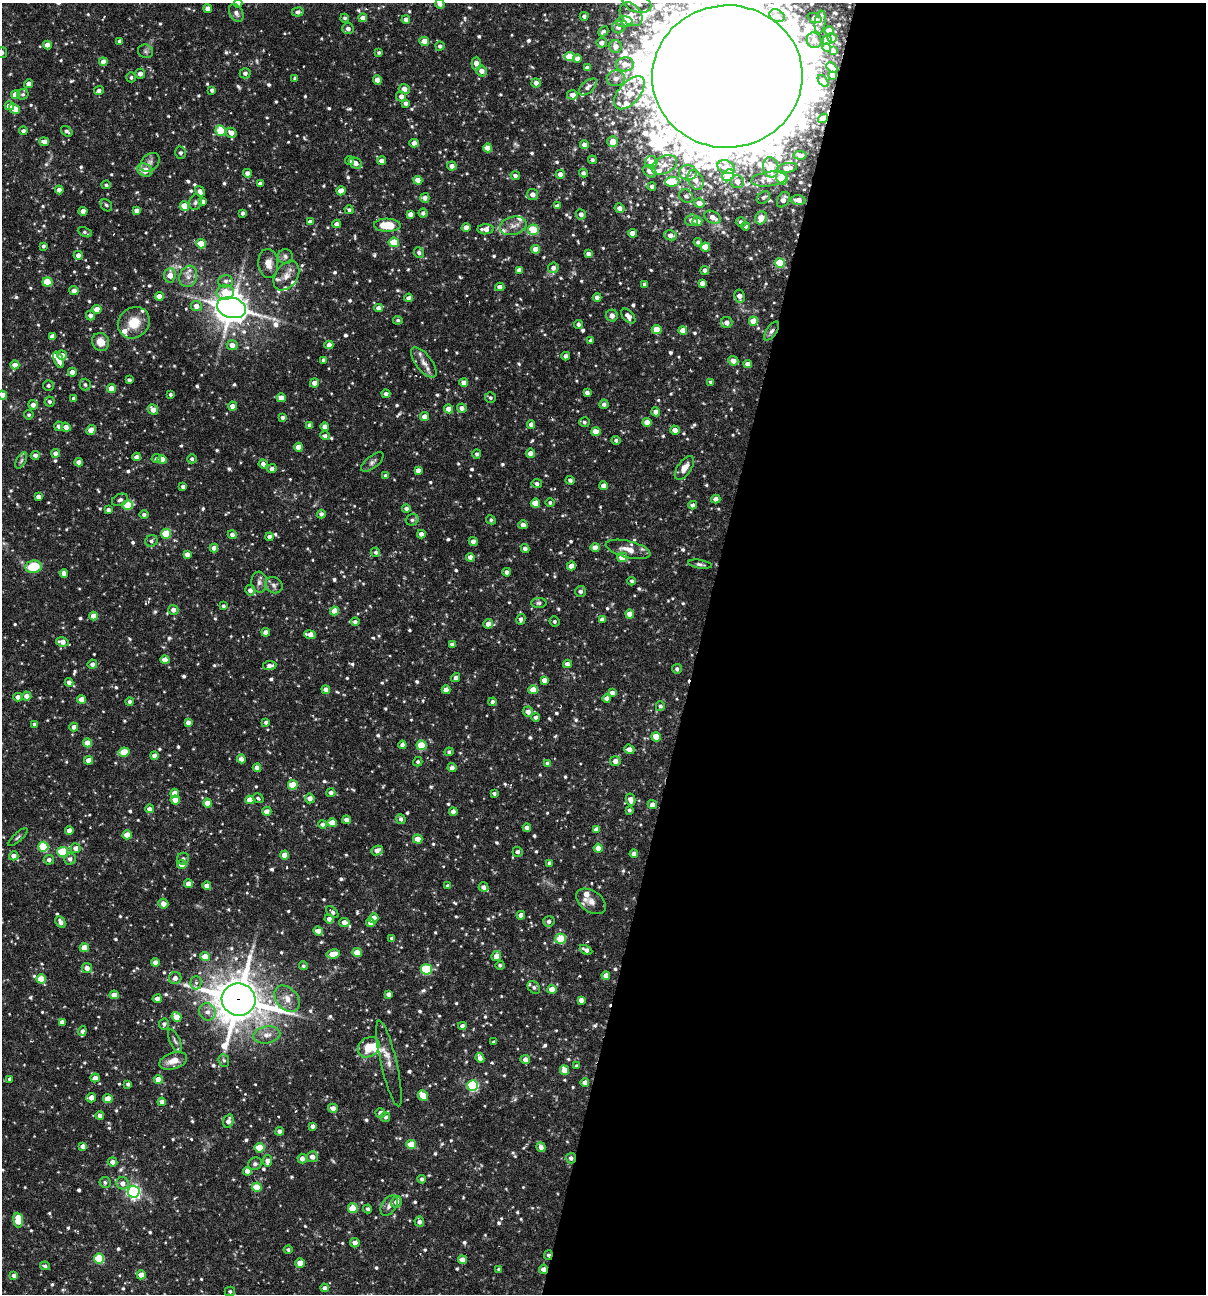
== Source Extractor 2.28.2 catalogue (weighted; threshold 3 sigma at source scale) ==
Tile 12 of 4 x 4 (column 4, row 3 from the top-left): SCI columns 3861-5064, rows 1293-2584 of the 5187 x 5168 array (HDU 1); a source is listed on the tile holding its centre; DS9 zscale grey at full resolution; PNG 1208 x 1296 px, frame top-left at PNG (2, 3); each listed source drawn as its Kron ellipse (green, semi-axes under 4 px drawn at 4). Shown black and unused: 42% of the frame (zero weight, under 3 of 6 exposures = <1% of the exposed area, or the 3 px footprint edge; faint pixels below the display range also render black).
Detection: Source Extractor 2.28.2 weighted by HDU 2 'WHT'; one run over the whole footprint, this tile lists its part. Background 0.0752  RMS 0.0048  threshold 0.0198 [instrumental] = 3 sigma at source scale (4.09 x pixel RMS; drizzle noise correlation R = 1.36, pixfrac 0.8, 0.05/0.05 arcsec/px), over >= 5 px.
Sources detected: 891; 2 cosmic-ray / hot-pixel residue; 1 long thin detection or spike segment (spike, bleed or trail) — neither listed nor drawn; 26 inside a brighter listed object's ellipse — not listed separately; of the other 862, all 500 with FLUX_AUTO >= 0.941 (the completeness limit of this list) listed and drawn (362 fainter detections not listed), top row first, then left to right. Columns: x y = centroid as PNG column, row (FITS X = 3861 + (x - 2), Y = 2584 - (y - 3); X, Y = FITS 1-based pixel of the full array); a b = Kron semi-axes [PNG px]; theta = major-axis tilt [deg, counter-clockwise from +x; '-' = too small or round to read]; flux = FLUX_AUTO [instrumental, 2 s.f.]
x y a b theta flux
238 3 4 4 - 1.3
637 3 15 9 -19 5.8
440 4 5 4 - 2.1
208 9 4 4 - 2.7
298 12 5 4 - 1.7
236 13 10 6 -61 2.1
631 14 13 9 -50 5.8
584 16 4 4 - 1.5
777 16 8 6 -28 1.6
345 18 4 4 - 0.97
363 18 4 4 - 3
814 18 7 5 -21 1
406 20 4 4 - 2.6
624 22 8 5 3 3.8
820 22 11 5 81 1.8
618 27 6 6 - 2.4
348 29 6 5 - 2.1
829 30 5 4 - 2.5
603 31 6 4 42 1.4
832 38 5 4 - 2.1
814 40 8 7 - 1.7
827 40 4 4 - 2.7
120 41 4 4 - 1.6
424 41 5 4 - 3.8
602 43 5 5 - 2.5
47 45 4 4 - 4.2
440 46 4 4 - 1.3
616 46 6 6 - 3.3
827 47 4 4 - 2.3
146 51 8 7 - 1.2
833 51 4 3 - 1.3
379 52 4 4 - 0.95
2 53 5 5 - 1
570 57 5 4 - 15
577 58 4 4 - 2.3
103 62 4 4 - 2.9
476 64 7 4 89 4.2
625 64 9 7 1 4.6
832 67 6 3 -45 1.9
587 68 4 4 - 1.7
482 71 6 5 - 3
245 73 5 5 - 1.6
140 74 5 5 - 2.4
832 75 4 3 - 1.6
131 77 5 5 - 1
727 77 75 71 3 15000
295 78 3 3 - 1.1
616 78 9 8 - 2.2
377 80 5 4 - 3.4
823 81 7 3 -52 1.8
536 83 4 4 - 2.6
28 84 4 4 - 2.3
588 87 11 6 41 2
404 89 5 5 - 2.9
212 90 4 4 - 1.4
99 91 5 4 - 1.8
629 93 20 10 48 8.5
23 94 6 5 - 1.1
16 95 4 4 - 7.3
572 95 5 5 - 2.8
401 96 5 5 - 2.3
406 103 4 4 - 1.6
9 106 5 4 - 4.9
15 109 5 4 - 6
823 118 5 4 - 4.6
23 131 4 4 - 1.5
67 131 6 4 -36 1.2
220 131 5 5 - 15
231 133 5 5 - 3.5
613 141 5 5 - 5.4
44 142 5 4 - 3.5
414 143 4 4 - 2.9
584 145 4 4 - 2.5
488 148 4 4 - 5.7
180 153 6 5 - 1.3
800 155 6 3 -5 0.96
592 160 4 4 - 0.96
349 161 4 4 - 1.2
382 161 4 4 - 2.5
150 162 11 8 41 2.1
651 162 6 6 - 4.2
355 163 6 5 - 3.3
664 165 14 8 26 4.3
452 166 4 4 - 2.6
726 167 9 6 -22 4.7
771 167 10 7 -78 6.7
787 168 10 5 11 3.1
145 170 8 6 -24 6.1
650 171 7 5 -39 3.4
247 173 4 4 - 2.5
583 173 4 4 - 1.6
688 173 9 8 - 2.5
560 174 4 4 - 2.7
515 175 4 4 - 1.5
728 175 6 5 - 17
782 178 7 5 -63 10
769 179 18 7 7 4.3
418 180 4 4 - 4.2
696 180 10 7 -63 5
672 182 7 5 2 17
737 182 6 6 - 3.2
260 183 4 3 - 1.7
106 185 4 4 - 0.94
652 186 4 4 - 1.5
59 190 4 4 - 2.9
200 191 5 4 - 2.3
341 191 4 4 - 6.5
533 194 5 5 - 3.2
686 196 7 6 - 1.5
763 197 7 5 35 1.1
425 198 5 4 - 2.4
783 200 8 5 60 3
798 200 7 5 -4 3.7
203 201 4 4 - 1.7
195 202 8 6 72 1.3
699 203 5 5 - 3.6
106 205 6 5 - 1
184 206 5 4 - 8.8
557 206 4 4 - 2.2
620 208 5 5 - 2.7
137 210 4 4 - 2.4
349 210 4 4 - 1.2
83 211 4 4 - 4.3
243 213 4 3 - 1.4
423 213 4 4 - 1.4
410 214 4 4 - 3
581 214 5 5 - 2.2
713 217 9 5 -27 3.8
761 218 6 5 - 6.2
692 220 6 5 - 3.2
697 221 5 4 - 4.3
310 222 4 4 - 2.4
741 222 5 5 - 1.5
337 224 4 4 - 2.3
387 225 13 6 -1 12
513 226 13 9 13 3.7
746 226 4 4 - 1.1
466 227 4 4 - 3.6
485 229 8 5 4 3.6
533 230 5 5 - 17
85 232 7 4 -26 0.98
632 233 4 4 - 3.8
670 235 6 5 - 2.6
394 242 5 5 - 10
698 242 4 4 - 1.2
201 244 5 4 - 13
43 246 3 3 - 1
705 247 5 4 - 10
536 249 4 4 - 5.4
419 253 5 5 - 1.5
588 254 4 4 - 1.9
78 255 4 4 - 2.5
285 256 7 7 - 1.5
268 263 14 10 -86 4.7
780 263 5 5 - 18
553 268 5 5 - 2.5
519 270 4 4 - 2.5
705 270 4 4 - 1.8
170 275 7 5 86 4.4
188 276 11 8 71 2.9
286 276 16 11 54 4.5
225 281 7 6 - 1.7
47 282 5 4 - 13
702 283 4 4 - 2.5
644 284 4 3 - 1.2
500 287 4 4 - 2.5
74 291 4 4 - 2.5
225 292 8 7 - 11
159 296 4 4 - 4.6
740 296 6 5 - 3
597 297 4 4 - 2.4
409 298 4 4 - 1.9
196 306 5 5 - 3.1
231 308 15 10 -16 790
379 308 4 4 - 2.7
97 309 4 4 - 6.1
90 316 5 4 - 2.1
612 316 6 6 - 2.5
628 316 9 5 -48 2.5
398 320 5 4 - 1
753 321 4 4 - 8.2
727 322 6 5 - 2.8
134 323 17 15 40 9.7
578 325 4 4 - 1.5
657 329 5 4 - 8.3
683 330 4 4 - 4.7
772 331 11 5 55 1.7
52 336 4 4 - 2.6
591 341 4 4 - 2.1
101 342 9 8 - 5.4
232 345 5 5 - 3.3
329 345 4 4 - 2.8
62 355 5 4 - 3.1
566 356 4 4 - 2.7
59 360 8 4 -69 4.5
323 360 4 3 - 1.4
733 361 5 4 - 3.3
424 363 18 8 -52 4
748 364 4 4 - 3
15 365 4 4 - 4.1
72 372 4 4 - 3
129 380 4 4 - 1.3
464 382 4 4 - 3.4
711 382 4 4 - 1.6
315 383 4 4 - 4.1
48 385 5 5 - 1.2
85 385 6 5 - 1
111 389 4 4 - 6
587 393 4 4 - 2
170 394 3 3 - 0.99
386 394 4 4 - 1.7
2 395 4 4 - 5.1
74 398 4 4 - 2.4
281 398 4 4 - 5
490 398 5 5 - 1
50 401 5 5 - 1.1
604 404 4 4 - 1.6
33 405 5 5 - 2.6
233 406 4 4 - 3.2
462 408 4 4 - 2.3
153 409 5 4 - 3.6
449 409 4 4 - 4.2
656 412 4 4 - 3.2
29 415 5 5 - 1
282 417 4 4 - 1.3
425 417 4 4 - 3.9
584 422 5 5 - 1.1
647 422 4 4 - 5
531 424 4 4 - 2.5
310 425 4 4 - 2.5
59 426 5 4 - 1.5
66 427 5 4 - 2.7
325 427 4 4 - 2.9
91 430 5 4 - 6.5
675 430 5 4 - 3.2
596 432 4 4 - 7.6
325 436 5 4 - 1.5
616 440 4 4 - 1.2
299 447 4 4 - 6.2
56 453 4 4 - 2.3
530 453 4 4 - 2.7
477 454 5 4 - 1.2
35 455 4 4 - 1.7
136 457 4 4 - 2.4
156 459 5 4 - 1.1
192 459 5 4 - 1.3
162 460 4 4 - 7.1
21 461 9 4 63 1.1
79 462 4 4 - 2.6
372 462 13 6 38 1.6
263 464 4 4 - 2
684 468 14 7 55 4.2
272 469 5 4 - 1.7
418 470 4 4 - 2.2
386 476 4 4 - 2.4
570 480 4 4 - 1.4
537 484 5 4 - 1.4
604 486 4 4 - 3.2
183 487 4 4 - 1.2
38 497 4 4 - 2.2
716 499 4 4 - 2.9
120 500 8 5 25 1.6
535 503 4 4 - 9.1
550 503 4 4 - 0.97
128 505 5 4 - 16
693 505 4 4 - 1.9
406 508 4 4 - 1.5
108 510 4 4 - 1.6
144 514 5 4 - 1.3
321 514 4 4 - 1.5
412 520 6 5 - 1.3
491 520 5 4 - 0.95
523 525 4 4 - 2.8
166 534 5 5 - 20
421 534 4 4 - 2.1
232 535 4 4 - 2
270 537 4 4 - 2.1
151 541 6 5 - 1.3
473 542 5 4 - 2.5
214 548 4 4 - 2.9
595 548 4 4 - 5.1
525 549 4 4 - 1.8
628 549 23 8 -13 6
376 552 5 4 - 1.2
187 554 4 4 - 2.8
470 557 4 4 - 2.5
622 557 5 4 - 6.5
700 564 12 4 -9 1.3
571 566 4 4 - 4.2
33 567 8 6 8 15
507 572 4 4 - 1.7
64 573 4 4 - 2.2
632 581 4 4 - 1.1
259 582 10 8 -85 2.1
274 585 9 7 -31 1.9
250 590 5 5 - 1.9
580 591 5 5 - 1.4
539 603 7 5 0 0.98
223 606 4 4 - 1.1
173 610 5 5 - 2.5
335 611 4 4 - 7.4
630 614 4 4 - 5.6
93 616 4 4 - 4.5
521 619 5 4 - 1.8
602 620 4 4 - 2.4
555 621 5 5 - 1
355 622 4 3 - 1.5
488 624 5 4 - 3.2
266 632 4 4 - 2.5
310 635 6 4 -8 4.3
62 642 6 4 -11 3.2
452 644 4 4 - 2.1
165 660 4 4 - 4.8
92 664 5 4 - 1.9
567 664 4 4 - 2.6
270 666 7 4 8 2.1
677 669 5 5 - 1.2
456 678 5 4 - 1.5
544 680 4 4 - 3.1
69 682 4 4 - 1.8
326 690 4 4 - 2.9
446 690 4 4 - 3.4
533 690 5 4 - 7.7
612 693 4 4 - 2.6
26 696 5 4 - 2.7
18 697 4 4 - 2.6
607 698 4 4 - 2.2
82 700 4 4 - 6.3
130 702 4 4 - 1.3
492 702 4 4 - 1.4
660 706 5 4 - 1.2
528 712 5 5 - 2.8
536 717 4 4 - 1.6
266 722 4 4 - 1.1
188 723 4 4 - 2.5
34 724 4 4 - 1.4
74 727 4 4 - 2.5
656 737 5 4 - 9.2
87 743 4 4 - 7.6
402 745 4 4 - 2
422 745 5 5 - 17
629 749 5 4 - 3
124 752 5 4 - 11
449 752 4 4 - 1.2
154 755 4 4 - 2.3
241 759 4 4 - 3.2
88 760 4 4 - 3.1
615 761 5 5 - 2.5
418 762 5 4 - 1
548 764 4 4 - 2.3
257 768 4 4 - 2.7
452 768 4 4 - 2.6
293 785 5 4 - 13
175 793 4 4 - 4.6
331 793 4 4 - 1.9
494 793 4 3 - 1.2
258 798 6 4 -33 1
310 798 5 5 - 3.3
630 799 6 5 - 3.1
175 800 5 4 - 5.4
250 800 4 4 - 4.7
207 803 4 4 - 5.9
652 805 5 4 - 2.8
149 809 4 4 - 2.4
629 810 3 3 - 0.98
267 811 4 4 - 3.5
453 812 4 4 - 2.8
401 819 5 4 - 1.3
346 820 4 4 - 2.4
332 823 4 4 - 6.6
322 824 4 4 - 1.5
527 828 4 4 - 2.7
596 829 4 4 - 2.7
69 830 4 4 - 2.5
127 835 4 4 - 6.9
18 837 12 4 42 1
418 839 5 4 - 5.1
43 847 5 5 - 26
76 848 5 5 - 2.8
598 848 4 4 - 5.2
377 850 6 4 23 3.1
62 852 5 5 - 27
518 852 5 5 - 1.5
634 854 4 4 - 2.6
285 855 4 4 - 6.6
14 856 5 4 - 2.6
70 859 5 5 - 1.8
183 859 6 6 - 1.2
49 860 5 5 - 1.6
550 863 4 3 - 1.4
182 865 5 4 - 2.9
188 884 4 4 - 3
207 886 4 4 - 3.1
448 886 4 4 - 1.6
484 887 5 4 - 2.6
591 901 16 10 -35 3.9
163 904 5 5 - 3.2
332 912 7 4 -42 1.4
521 915 4 4 - 3.8
374 918 4 4 - 6.4
329 919 4 4 - 2.3
549 921 5 5 - 1.6
60 922 6 4 -63 2.5
344 922 5 4 - 3.1
371 923 4 4 - 4.4
318 931 5 4 - 3.7
392 938 3 3 - 1
560 939 5 5 - 17
84 948 4 4 - 6.5
586 950 7 4 -28 2.2
357 952 4 4 - 9.3
333 954 7 4 11 6.9
496 956 5 5 - 2.8
205 957 5 4 - 8.4
155 963 4 4 - 3.6
500 965 4 4 - 1.1
303 966 4 4 - 0.96
87 968 5 5 - 2.6
426 969 5 5 - 32
606 976 4 4 - 3.8
175 978 6 6 - 2.6
41 979 5 4 - 11
196 983 6 5 - 1.2
534 987 7 5 -45 1
552 989 4 4 - 5.2
388 994 4 4 - 2.2
114 995 4 4 - 5.4
157 999 4 4 - 2.6
287 999 15 10 -49 5
239 1000 17 16 - 1900
581 1000 4 4 - 2.6
207 1012 9 8 - 2.9
176 1017 5 4 - 7.5
62 1022 4 4 - 2.6
164 1024 5 5 - 1.5
462 1026 4 4 - 2.3
82 1031 5 4 - 1.6
267 1035 13 8 10 4
175 1041 12 5 -66 1.4
494 1042 3 3 - 0.99
369 1047 11 9 36 8.6
480 1058 5 4 - 2.7
525 1059 5 4 - 2.5
224 1060 6 5 - 0.94
173 1061 14 8 18 5
389 1063 44 8 -77 4.6
577 1066 4 4 - 0.98
564 1070 5 4 - 7.9
95 1078 4 4 - 2.6
10 1079 4 4 - 1.6
158 1079 4 4 - 6.5
585 1082 4 4 - 2.4
128 1084 4 3 - 1.4
473 1086 5 5 - 45
423 1095 6 4 -46 9.5
91 1098 5 4 - 3.5
108 1099 5 4 - 6.9
162 1102 4 4 - 2.5
333 1108 5 4 - 2.8
380 1113 5 4 - 2.4
100 1116 4 4 - 2.6
386 1117 5 4 - 1.3
228 1121 7 5 74 2.5
313 1126 4 4 - 1.8
280 1131 4 4 - 2.6
411 1145 5 4 - 13
83 1146 4 4 - 2.5
541 1147 5 4 - 2.4
260 1148 5 4 - 15
312 1157 5 5 - 2.7
571 1158 5 5 - 1.7
302 1159 5 4 - 2.6
267 1161 6 4 81 2.7
112 1162 5 4 - 2.8
255 1164 7 6 - 1.1
247 1171 4 4 - 3.7
422 1179 4 4 - 1.2
105 1182 6 5 - 1
123 1183 6 6 - 2.9
257 1187 5 4 - 11
134 1192 6 6 - 110
396 1202 6 5 - 2.7
389 1205 11 7 56 2.5
353 1208 5 5 - 14
368 1209 4 4 - 1.1
18 1220 7 5 -83 13
419 1222 5 5 - 1.7
355 1243 4 4 - 3.3
288 1250 4 4 - 1
548 1255 5 3 - 1.4
99 1259 5 5 - 24
462 1260 4 4 - 3
300 1263 4 4 - 5.9
45 1266 5 4 - 1.1
499 1269 4 3 - 0.97
543 1269 4 4 - 3.2
14 1275 4 4 - 2.3
141 1275 4 4 - 4.5
325 1288 4 4 - 1.8
230 1291 5 5 - 1
Overlapping masked pixels (flux is a lower limit): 7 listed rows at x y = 727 77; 823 118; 772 331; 239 1000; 571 1158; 548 1255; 543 1269
Isophote crosses this tile's border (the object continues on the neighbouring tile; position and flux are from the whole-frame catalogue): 7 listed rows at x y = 238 3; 637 3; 440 4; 631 14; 2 53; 727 77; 2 395